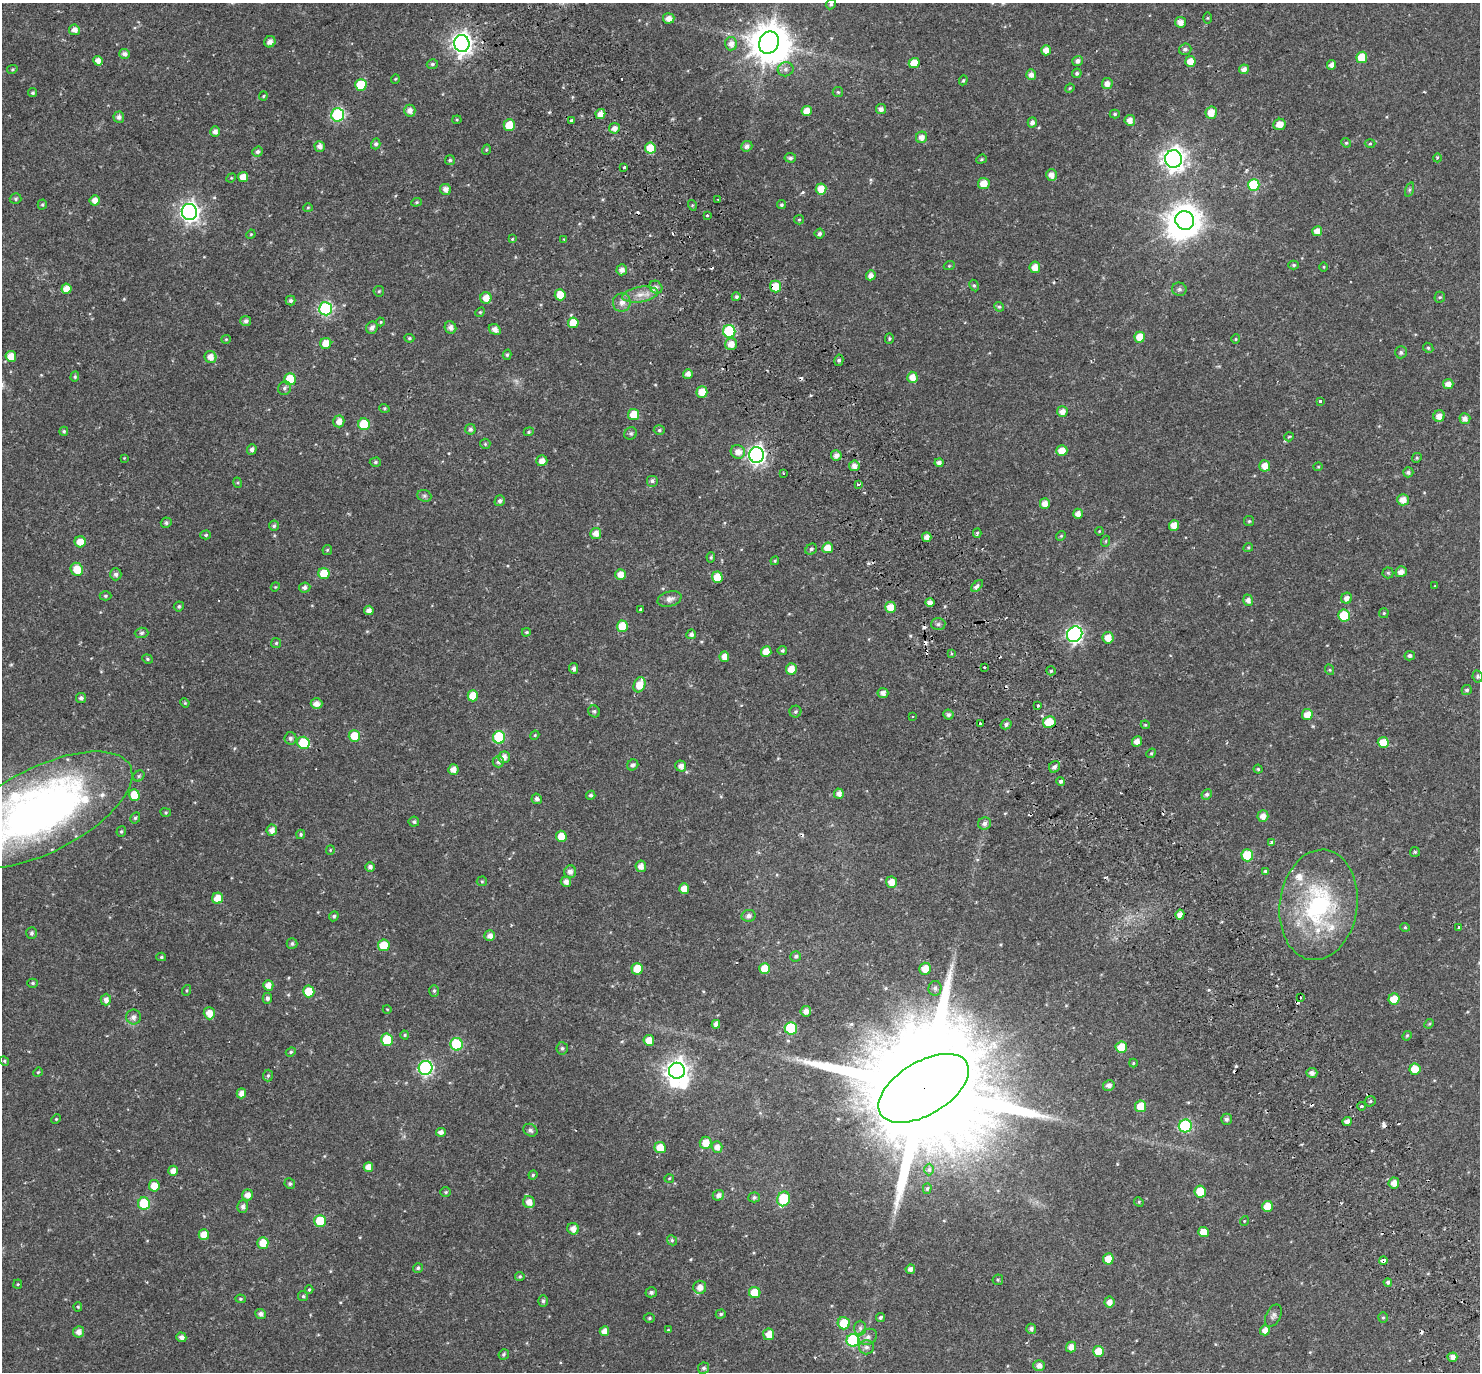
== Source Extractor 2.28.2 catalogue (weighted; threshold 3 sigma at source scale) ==
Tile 6 of 4 x 4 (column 2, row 2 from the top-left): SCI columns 1546-3023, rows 2960-4329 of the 6051 x 5978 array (HDU 1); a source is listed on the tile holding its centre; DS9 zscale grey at full resolution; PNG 1482 x 1374 px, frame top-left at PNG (2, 3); each listed source drawn as its Kron ellipse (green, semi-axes under 4 px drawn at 4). Shown black and unused: <1% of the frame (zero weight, under 2 of 3 exposures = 5% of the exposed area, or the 3 px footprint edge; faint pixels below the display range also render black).
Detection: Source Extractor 2.28.2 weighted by HDU 2 'WHT'; one run over the whole footprint, this tile lists its part. Background 0.0628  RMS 0.0047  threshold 0.0209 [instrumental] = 3 sigma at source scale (4.5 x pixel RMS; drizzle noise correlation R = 1.50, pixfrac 1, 0.0396/0.0396 arcsec/px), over >= 5 px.
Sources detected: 458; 4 inside a brighter object's white glare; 21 cosmic-ray / hot-pixel residue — neither listed nor drawn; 5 inside a brighter listed object's ellipse — not listed separately; the other 428 listed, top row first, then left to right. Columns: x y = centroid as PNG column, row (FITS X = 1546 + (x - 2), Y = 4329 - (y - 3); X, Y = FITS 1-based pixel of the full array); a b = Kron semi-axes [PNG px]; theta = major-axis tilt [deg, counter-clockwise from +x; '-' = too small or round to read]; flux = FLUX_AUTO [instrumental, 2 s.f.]
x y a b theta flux
831 4 5 4 - 0.84
669 18 6 5 - 2.9
1207 18 5 3 - 0.41
1181 22 5 5 - 2.6
74 30 5 5 - 2.2
270 42 6 5 - 2
769 43 11 9 60 940
462 44 8 7 - 230
731 44 6 6 - 2.6
1185 49 6 5 - 1.1
1046 50 5 5 - 3
125 54 5 5 - 1.6
1362 57 5 5 - 8.4
98 61 5 4 - 2.9
1078 61 5 5 - 1.6
1190 61 5 5 - 4.3
914 63 5 5 - 6.2
432 64 6 4 16 0.72
1331 65 5 4 - 2.2
12 69 5 4 - 0.5
786 69 8 7 - 1.5
1244 69 5 4 - 2.1
1077 73 5 4 - 0.81
1031 75 5 5 - 2.2
395 79 5 3 - 0.36
963 80 5 4 - 0.54
1107 83 6 5 - 2.6
361 85 6 6 - 14
1070 88 5 3 - 0.41
838 92 5 5 - 0.59
33 93 4 4 - 0.65
263 96 4 4 - 0.45
881 109 5 5 - 1.8
410 111 6 6 - 2.3
807 111 5 5 - 3.8
1211 113 6 5 - 4.6
600 114 5 5 - 3.5
1115 114 5 4 - 0.59
338 115 6 6 - 47
119 117 5 5 - 1.5
457 120 4 4 - 0.45
1130 120 5 5 - 2.8
572 121 3 3 - 4.8
1032 122 5 4 - 1.7
1279 124 6 5 - 4
509 125 5 5 - 7.3
614 128 5 5 - 2.7
215 132 5 5 - 2
922 137 6 5 - 2.6
1346 143 5 4 - 0.5
376 144 5 4 - 1.1
1370 144 5 3 - 0.49
320 146 5 5 - 2.2
747 146 6 5 - 1.5
650 148 6 5 - 9.6
486 150 5 3 - 0.43
258 152 5 5 - 1.1
790 158 6 4 -6 1
1437 158 4 3 - 0.44
981 159 5 4 - 0.53
1174 159 9 8 - 280
450 160 5 5 - 0.7
624 167 3 3 - 0.89
1051 175 6 5 - 2.7
243 177 5 5 - 4.3
231 178 5 4 - 0.44
984 183 6 5 - 5
1254 185 6 6 - 21
446 189 5 5 - 2.5
821 189 5 5 - 5.5
1410 190 7 3 71 0.62
16 199 6 5 - 0.78
95 200 5 5 - 3
718 200 3 2 - 0.37
416 202 5 4 - 0.58
42 205 5 4 - 0.61
692 205 5 3 - 0.4
781 205 5 4 - 0.72
308 208 5 4 - 0.47
189 212 8 7 - 180
707 215 3 3 - 0.88
799 220 5 4 - 0.49
1185 220 10 9 - 680
1317 231 5 5 - 3.3
820 233 5 5 - 0.99
251 234 5 3 - 0.37
512 239 4 3 - 0.38
564 239 3 2 - 0.33
1294 265 5 4 - 0.72
949 266 5 3 - 0.38
1035 267 5 5 - 4.3
1324 267 4 3 - 0.36
622 270 5 5 - 2.2
871 275 5 5 - 2.3
974 285 6 4 -62 0.72
775 286 6 5 - 7.4
656 287 7 6 - 1.2
66 289 5 5 - 4.4
1179 289 7 6 - 1
379 291 5 5 - 0.6
560 295 5 5 - 6.8
640 295 18 7 8 4.4
736 297 4 4 - 0.68
1440 297 5 5 - 0.66
486 298 5 5 - 4.4
291 301 5 5 - 1
622 302 9 9 - 2.7
999 307 5 4 - 0.66
325 309 6 6 - 58
480 312 5 4 - 0.51
246 321 5 5 - 1.3
381 322 4 4 - 0.44
573 323 5 5 - 7.6
450 327 6 5 - 2.1
372 328 6 5 - 1.8
495 329 6 5 - 2.4
729 331 6 6 - 31
1140 337 5 5 - 6.5
409 338 5 4 - 0.61
226 339 5 4 - 0.44
889 339 5 4 - 0.59
1236 339 4 4 - 0.46
326 343 6 5 - 5.1
731 344 6 6 - 3.5
1428 348 5 4 - 0.59
1401 352 6 6 - 1
507 355 5 4 - 0.69
11 356 5 5 - 5.3
210 357 6 6 - 3.4
839 360 5 4 - 0.88
688 374 5 4 - 2.2
75 377 5 4 - 0.59
912 377 5 5 - 3.9
290 379 6 5 - 14
1448 384 5 5 - 3
284 388 7 6 - 1
702 392 5 5 - 6.4
1320 401 3 3 - 2.3
384 408 5 3 - 0.49
1062 412 5 5 - 2.8
634 415 5 5 - 7.7
1439 416 6 5 - 3
1465 419 5 5 - 2.2
339 421 6 5 - 2.9
364 424 6 6 - 14
470 429 5 5 - 1
659 430 5 4 - 0.7
64 431 4 4 - 0.68
529 432 5 4 - 0.58
631 433 6 6 - 0.91
1289 437 5 4 - 0.61
485 444 5 5 - 0.59
252 449 5 5 - 1.6
1062 451 5 5 - 4.7
738 452 7 6 - 3.3
756 455 8 7 - 150
836 455 5 5 - 2.3
124 458 3 3 - 0.26
1417 458 5 4 - 0.55
542 461 5 5 - 2.9
375 462 6 4 3 0.69
939 463 4 4 - 1.5
854 466 5 5 - 2.4
1265 466 5 5 - 4.2
1318 467 4 4 - 0.41
1408 472 5 5 - 1
783 473 3 2 - 0.83
652 481 6 6 - 1.2
238 483 5 3 - 0.48
858 485 3 3 - 4.8
424 496 7 5 -20 0.88
1403 500 6 5 - 3.5
500 501 5 5 - 1.2
1045 504 5 5 - 3.5
1078 514 5 5 - 2.6
1249 521 5 5 - 0.55
166 523 5 5 - 0.81
1174 525 5 5 - 4.9
274 526 5 5 - 0.84
1099 531 4 3 - 0.3
596 533 5 5 - 2.9
977 533 4 4 - 0.76
206 535 5 4 - 0.58
1061 536 5 4 - 0.54
927 537 5 4 - 2.9
1106 541 5 3 - 0.41
80 542 5 5 - 4.9
1248 547 5 4 - 0.46
828 548 5 5 - 4.6
811 549 6 5 - 0.89
327 550 5 5 - 0.54
711 557 5 4 - 0.59
775 561 4 4 - 0.5
77 569 7 6 - 7.3
1401 572 6 5 - 3
1388 573 5 5 - 0.65
116 574 6 6 - 1.5
324 574 5 5 - 8.3
621 575 5 5 - 4
717 577 5 5 - 6
977 586 7 4 45 1.6
1435 586 3 3 - 0.29
275 587 5 3 - 0.37
305 587 5 5 - 1.4
105 596 6 4 -2 0.68
1347 598 5 5 - 2.1
669 599 12 7 17 2.2
1248 600 5 5 - 1.9
930 602 5 4 - 2.6
179 606 5 4 - 0.76
890 607 5 5 - 5.2
369 610 5 5 - 1.9
640 610 4 3 - 1.2
1384 613 5 4 - 0.5
1344 616 6 6 - 15
938 624 7 6 - 0.98
622 626 5 5 - 9.4
526 632 4 3 - 0.47
142 633 7 5 3 0.96
691 634 5 4 - 1.4
1075 634 8 7 - 110
1108 638 6 5 - 4.8
276 643 5 5 - 0.59
782 650 5 4 - 0.76
766 652 5 5 - 4.7
951 653 3 3 - 0.63
1410 656 5 4 - 1.1
724 657 5 5 - 3.5
147 659 5 4 - 0.62
984 667 3 2 - 0.61
574 668 5 4 - 1.3
791 669 6 5 - 4.7
1330 670 5 3 - 0.49
1051 671 5 4 - 0.54
1477 676 6 5 - 0.73
640 685 8 5 68 6.6
1467 690 5 5 - 0.96
883 693 5 5 - 1.9
473 696 5 5 - 6.7
81 698 5 5 - 1.2
185 703 5 3 - 0.42
316 704 6 5 - 2.7
1038 706 3 2 - 0.7
594 711 6 5 - 0.75
795 712 6 6 - 0.91
948 715 5 5 - 0.94
1307 715 5 5 - 4.7
913 716 2 2 - 0.32
1049 722 6 6 - 9.1
981 723 3 2 - 0.65
1006 724 5 4 - 1
1145 725 4 4 - 0.47
535 735 4 3 - 0.42
354 736 6 5 - 8.1
499 737 6 6 - 28
290 738 6 6 - 1.2
1137 742 5 5 - 2.8
1383 742 5 5 - 6.2
303 743 6 6 - 17
1151 753 5 4 - 0.53
504 757 6 5 - 2.6
498 762 6 5 - 1.1
633 765 6 5 - 1.2
681 766 5 5 - 2.4
1054 767 6 5 - 1.3
1258 769 4 4 - 0.58
453 770 5 5 - 2.9
139 776 6 5 - 0.69
1061 781 4 4 - 1.4
839 794 5 5 - 2.2
1207 794 5 4 - 0.92
134 795 6 5 - 6.8
591 795 5 4 - 0.92
537 799 5 5 - 1.4
43 810 98 42 27 250
166 812 5 4 - 0.58
1263 816 5 5 - 2.9
135 818 6 5 - 0.74
414 822 5 5 - 0.78
984 823 6 6 - 1.4
272 830 5 5 - 2.4
121 831 5 5 - 0.67
301 834 5 4 - 0.65
561 836 5 5 - 5.4
1272 842 4 3 - 2.4
330 850 5 4 - 0.48
1415 852 5 5 - 0.56
1247 855 6 6 - 16
641 866 5 5 - 3
370 867 5 5 - 1.4
1265 871 4 4 - 0.56
570 872 6 5 - 1.9
482 881 5 5 - 0.6
566 882 5 5 - 2.2
891 882 5 5 - 4.3
684 889 5 5 - 4.1
217 898 5 5 - 4.7
1318 905 55 39 82 55
1180 915 5 4 - 2.5
334 916 5 4 - 0.75
748 916 7 6 - 1.5
1405 927 5 4 - 0.53
1459 928 3 3 - 0.9
32 933 6 5 - 0.96
490 936 5 5 - 2.3
292 944 5 5 - 0.87
384 945 6 5 - 9.2
796 956 5 5 - 1
161 957 5 4 - 0.61
765 968 5 5 - 6.4
637 969 5 5 - 7.2
925 969 6 6 - 5.3
33 983 5 4 - 0.6
268 985 5 5 - 3.1
935 988 7 6 - 1.2
187 990 5 3 - 0.51
309 991 6 5 - 9.9
434 991 6 5 - 0.76
1300 997 3 3 - 0.94
267 998 5 5 - 1.2
1394 999 5 5 - 6
106 1000 6 5 - 2.2
387 1009 4 3 - 0.31
806 1011 5 5 - 2.2
209 1013 6 5 - 4.7
133 1017 7 7 - 1.9
716 1024 4 4 - 2.1
1429 1024 5 4 - 0.46
791 1028 6 6 - 28
405 1035 4 4 - 0.44
1407 1036 5 4 - 0.48
387 1040 6 6 - 15
649 1040 5 5 - 5
457 1044 6 6 - 28
1121 1047 5 5 - 8
562 1048 6 5 - 0.93
291 1052 5 4 - 0.6
4 1061 5 4 - 0.57
1133 1063 4 4 - 0.4
426 1068 7 7 - 78
1415 1069 5 5 - 7
677 1071 8 8 - 300
38 1072 5 4 - 0.47
1312 1073 5 5 - 1.9
268 1075 6 5 - 0.73
1109 1085 6 5 - 1.7
924 1088 50 26 31 22000
241 1093 5 4 - 2.4
1370 1101 6 5 - 0.77
1141 1106 6 5 - 7.5
1361 1106 4 3 - 0.7
56 1119 5 4 - 0.47
1226 1119 5 5 - 1
1347 1122 4 4 - 2.2
1185 1126 6 6 - 43
530 1130 7 6 - 1.1
441 1132 5 4 - 1.9
706 1143 6 6 - 4.6
717 1147 5 5 - 2.5
660 1148 6 5 - 6.2
368 1167 5 5 - 3.4
929 1170 6 5 - 0.68
173 1171 5 5 - 2.9
533 1175 4 4 - 0.57
669 1178 5 3 - 0.37
1394 1183 5 5 - 3.2
290 1184 5 5 - 0.85
154 1186 6 5 - 5.2
927 1189 5 4 - 0.62
1200 1191 6 5 - 10
446 1192 5 4 - 0.56
248 1195 5 5 - 2.8
718 1195 5 5 - 1.4
754 1197 5 5 - 1
784 1199 7 6 - 24
529 1202 6 6 - 3.4
1139 1202 5 4 - 0.4
144 1204 6 6 - 20
243 1206 6 5 - 1.4
1267 1206 5 5 - 5.9
320 1221 6 6 - 15
1244 1221 5 3 - 0.31
573 1229 6 5 - 2.7
1204 1232 5 5 - 5.1
204 1235 5 5 - 4.9
672 1240 5 4 - 0.61
263 1243 6 5 - 6.3
1108 1259 5 5 - 5
1383 1260 4 3 - 6.8
418 1268 5 4 - 0.83
910 1269 5 4 - 1.8
520 1276 5 4 - 0.62
998 1280 5 5 - 0.62
1388 1282 4 4 - 1.1
18 1284 4 4 - 0.4
700 1287 6 6 - 3.1
309 1290 4 3 - 0.56
651 1292 6 5 - 1.1
755 1293 6 5 - 9.1
303 1296 5 5 - 0.64
240 1299 5 4 - 0.56
543 1301 6 5 - 0.9
1109 1302 5 5 - 2.8
78 1307 5 4 - 0.55
261 1314 5 5 - 1.5
721 1314 5 4 - 0.66
1273 1316 12 7 63 1.5
880 1317 5 3 - 0.77
1383 1317 5 4 - 0.57
649 1318 5 5 - 0.71
844 1323 6 6 - 10
860 1328 7 6 - 1.3
1031 1329 5 5 - 1.3
668 1330 3 3 - 0.29
1265 1330 5 5 - 2.9
604 1331 5 4 - 2.7
78 1332 6 5 - 2.3
769 1334 6 5 - 4.6
181 1337 5 4 - 2.1
868 1337 10 7 23 2.1
853 1340 6 6 - 37
867 1347 7 7 - 1.6
1071 1347 5 5 - 2.7
1098 1351 5 5 - 6.6
504 1354 5 5 - 0.72
1452 1357 5 4 - 2.4
1039 1365 5 5 - 2.3
704 1368 6 5 - 1
Overlapping masked pixels (flux is a lower limit): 4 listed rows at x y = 775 286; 43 810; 924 1088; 1383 1260
Isophote crosses this tile's border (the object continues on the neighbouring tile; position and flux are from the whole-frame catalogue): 1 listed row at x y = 43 810